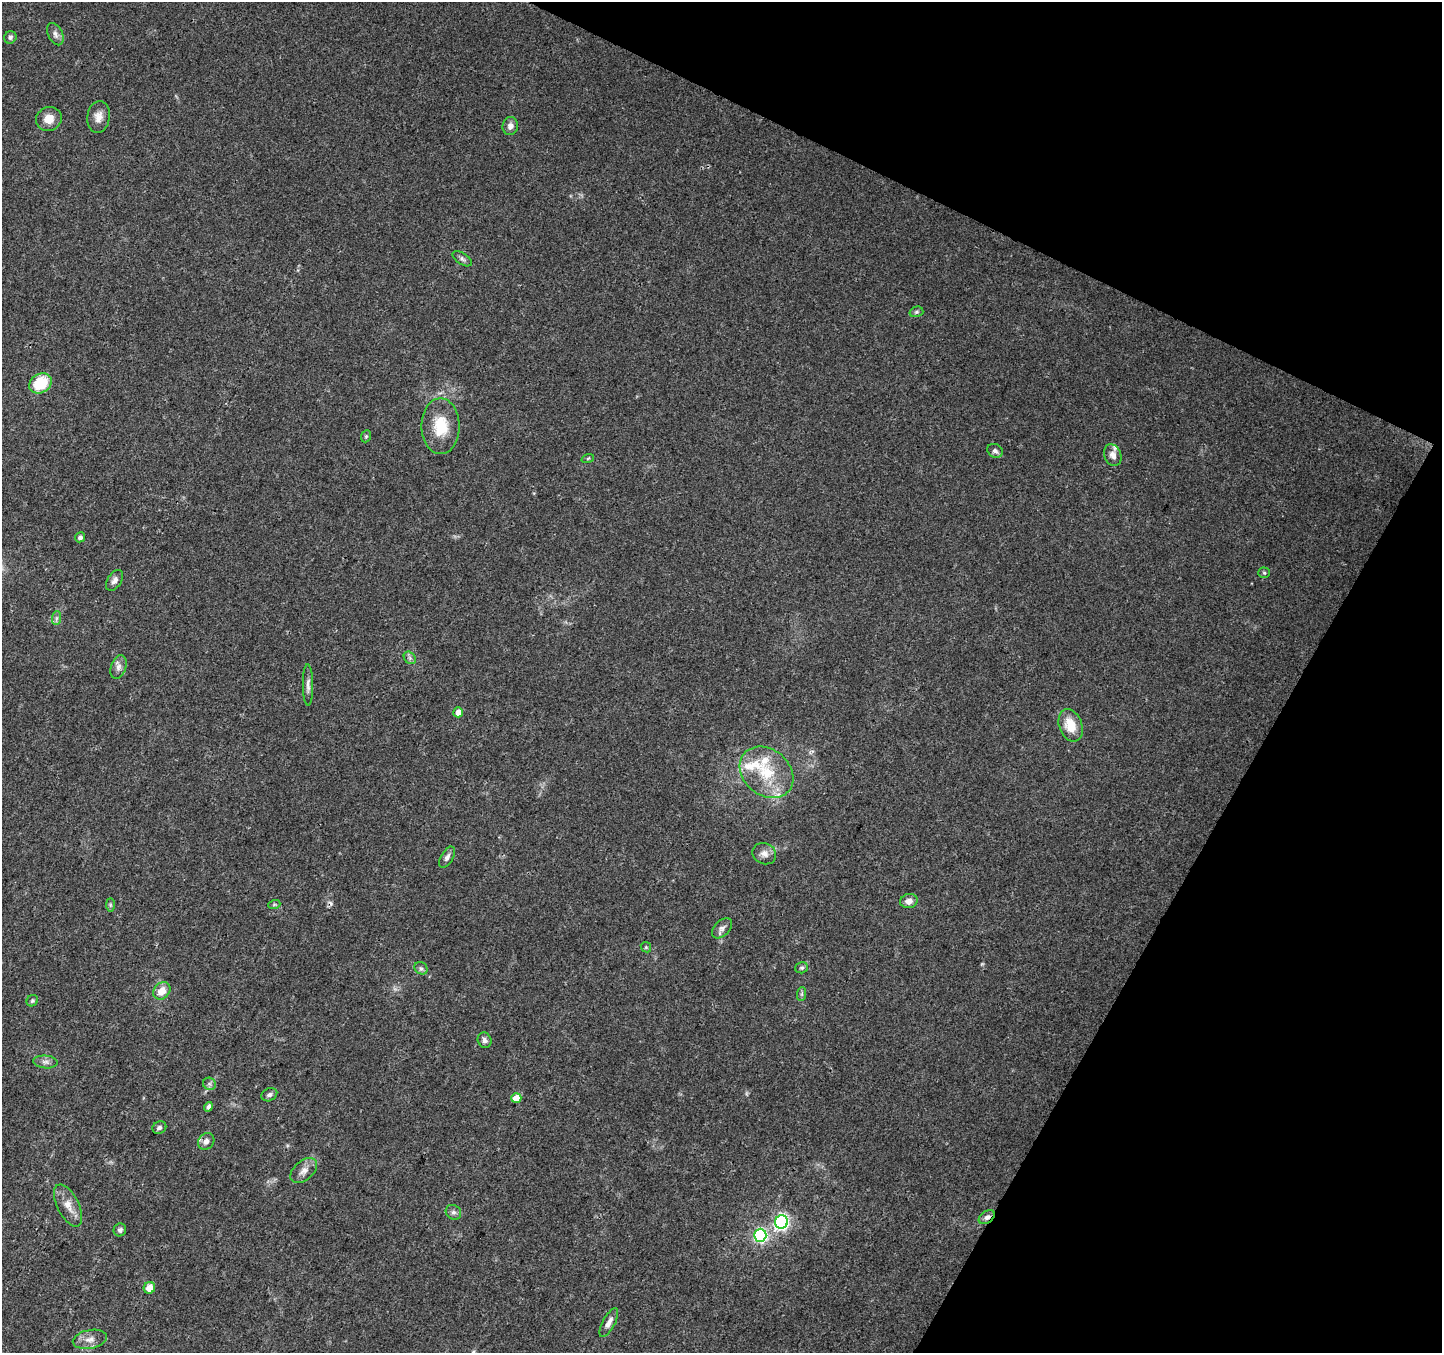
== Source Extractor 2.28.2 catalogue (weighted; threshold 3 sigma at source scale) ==
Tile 8 of 4 x 4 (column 4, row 2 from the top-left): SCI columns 4324-5763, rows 2900-4250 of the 5770 x 5865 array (HDU 1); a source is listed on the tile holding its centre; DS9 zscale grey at full resolution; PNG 1444 x 1355 px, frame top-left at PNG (2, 2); each listed source drawn as its Kron ellipse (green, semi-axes under 4 px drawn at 4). Shown black and unused: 23% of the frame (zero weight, under 3 of 4 exposures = <1% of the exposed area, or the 3 px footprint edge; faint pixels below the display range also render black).
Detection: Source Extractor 2.28.2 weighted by HDU 2 'WHT'; one run over the whole footprint, this tile lists its part. Background 0.0205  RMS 0.0032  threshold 0.0145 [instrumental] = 3 sigma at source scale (4.5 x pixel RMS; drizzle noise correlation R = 1.50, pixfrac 1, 0.0396/0.0396 arcsec/px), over >= 5 px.
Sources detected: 57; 1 cosmic-ray / hot-pixel residue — neither listed nor drawn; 3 inside a brighter listed object's ellipse — not listed separately; the other 53 listed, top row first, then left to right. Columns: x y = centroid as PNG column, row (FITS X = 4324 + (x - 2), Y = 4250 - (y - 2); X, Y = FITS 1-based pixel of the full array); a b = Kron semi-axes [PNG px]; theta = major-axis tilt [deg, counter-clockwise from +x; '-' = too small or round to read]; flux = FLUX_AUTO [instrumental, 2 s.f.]
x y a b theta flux
55 34 12 7 -63 1.4
10 37 6 6 - 0.71
98 117 16 11 83 2.8
49 119 13 11 27 3.8
510 126 9 7 76 1.7
462 259 11 5 -33 0.89
916 312 7 5 16 0.61
41 383 12 9 31 12
441 426 28 19 -90 10
366 436 6 5 - 0.51
995 451 8 6 -31 1.1
1113 455 11 8 -70 1.9
588 458 6 4 20 0.4
80 537 5 5 - 1
1264 573 5 5 - 0.52
115 580 11 7 57 1.5
56 618 7 4 89 0.71
410 658 7 5 -47 0.79
118 667 12 7 71 1.6
308 685 20 5 -89 1.6
458 712 5 5 - 2.8
1071 725 17 11 -70 6.4
766 772 29 23 -40 14
764 854 12 10 -24 2.1
447 857 12 6 60 1.3
909 901 9 7 15 2.3
110 905 7 4 -90 0.5
274 905 6 4 19 0.42
722 928 12 7 46 1.4
646 947 5 5 - 0.41
421 968 7 6 - 0.74
802 968 6 5 - 0.63
162 991 9 7 45 3.7
802 994 7 4 89 0.61
32 1001 6 5 - 0.58
485 1040 8 6 -65 1.1
45 1062 12 6 -5 1.4
209 1084 6 6 - 0.8
269 1095 8 6 26 0.93
516 1098 5 5 - 6.2
208 1107 5 4 - 1.2
159 1128 7 6 - 0.96
206 1141 9 7 46 1.7
304 1171 16 9 41 2.4
68 1205 23 10 -63 3.9
453 1212 8 7 - 0.99
987 1217 9 6 35 1.3
781 1222 7 6 - 82
120 1230 6 6 - 0.79
760 1235 6 6 - 53
149 1288 6 5 - 3.2
609 1323 16 6 62 1.9
90 1339 17 9 11 2.8
Overlapping masked pixels (flux is a lower limit): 1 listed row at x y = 987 1217